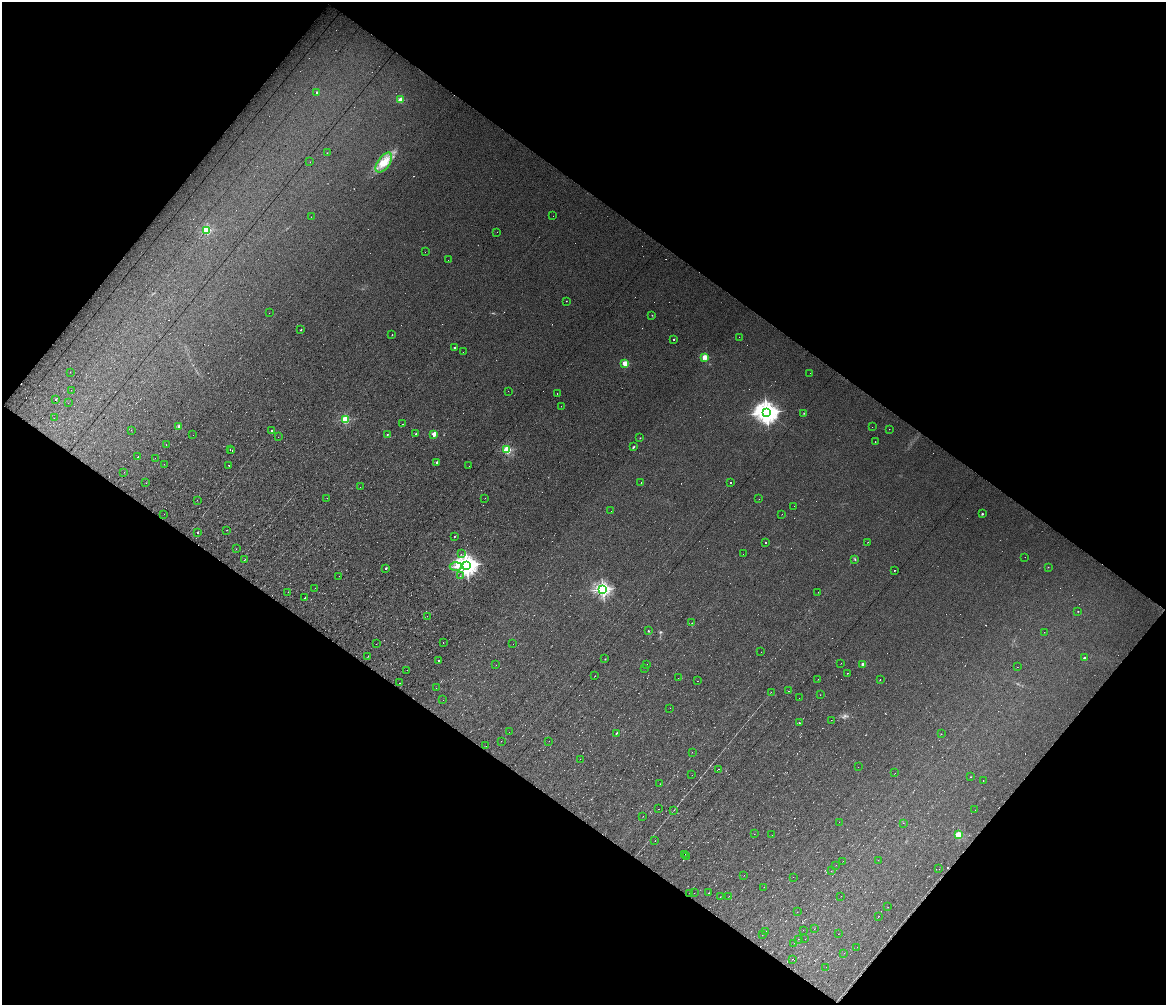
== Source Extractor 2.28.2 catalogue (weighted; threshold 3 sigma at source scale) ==
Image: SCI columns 1-4654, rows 208-4218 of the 4654 x 4391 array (HDU 1 of 3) = the unmasked area's bounding box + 8 px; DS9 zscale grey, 4 x 4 block average (1 PNG px = mean of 4 x 4 image px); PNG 1168 x 1007 px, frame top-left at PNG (2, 2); each listed source drawn as its Kron ellipse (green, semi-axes under 4 px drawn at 4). Shown black and unused: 55% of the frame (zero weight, under 7 of 13 exposures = <1% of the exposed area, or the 3 px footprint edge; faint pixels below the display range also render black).
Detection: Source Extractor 2.28.2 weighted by HDU 2 'WHT'. Background 0.0179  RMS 0.0058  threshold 0.0237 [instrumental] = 3 sigma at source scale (4.09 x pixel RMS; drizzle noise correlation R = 1.36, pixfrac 0.8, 0.0396/0.0396 arcsec/px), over >= 5 px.
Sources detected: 325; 60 too faint to see at this stretch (4 x 4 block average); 78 cosmic-ray / hot-pixel residue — neither listed nor drawn; the other 187 listed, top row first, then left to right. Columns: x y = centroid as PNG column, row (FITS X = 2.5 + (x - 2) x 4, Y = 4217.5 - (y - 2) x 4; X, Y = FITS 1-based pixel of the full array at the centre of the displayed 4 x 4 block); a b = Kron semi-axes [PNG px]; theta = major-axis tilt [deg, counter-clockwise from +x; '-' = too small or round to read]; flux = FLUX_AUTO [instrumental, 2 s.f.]
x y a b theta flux
317 92 2 2 - 11
401 100 2 2 - 94
327 153 2 2 - 1.2
310 162 2 2 - 0.56
384 163 11 6 55 38
553 216 2 2 - 0.93
311 217 2 2 - 2.9
207 230 2 2 - 260
497 232 2 2 - 0.69
425 252 2 2 - 0.46
448 260 2 2 - 0.4
566 301 2 2 - 1.2
269 313 2 2 - 0.52
652 315 2 2 - 1.2
301 330 2 2 - 3.2
392 335 2 2 - 1.1
739 337 2 2 - 0.75
674 339 2 2 - 3.4
454 348 2 2 - 7.3
463 352 2 2 - 0.65
705 357 2 2 - 130
625 363 2 2 - 110
70 372 2 2 - 0.75
810 373 2 2 - 0.38
71 390 2 2 - 0.35
508 391 2 2 - 0.42
557 394 2 2 - 1.7
56 399 2 2 - 2.2
68 403 2 2 - 0.31
561 406 2 2 - 0.64
766 412 4 4 - 2700
804 413 2 2 - 1.8
54 418 2 2 - 0.47
345 420 2 2 - 260
403 424 2 2 - 1.4
179 426 3 2 - 6.4
872 427 2 2 - 0.59
889 429 2 2 - 0.68
131 430 2 2 - 0.63
271 431 2 2 - 2.8
416 434 2 2 - 4.2
434 434 2 2 - 75
193 435 2 2 - 0.31
387 435 2 2 - 2.1
278 437 2 2 - 0.56
640 438 2 2 - 2
875 442 2 2 - 1.4
166 445 2 2 - 0.51
633 447 3 2 - 3.8
230 450 2 2 - 3.8
507 450 2 2 - 270
232 451 2 2 - 7.9
138 457 2 2 - 1.6
155 458 2 2 - 0.37
437 462 2 2 - 11
164 464 2 2 - 0.5
229 465 2 2 - 2.1
469 466 2 2 - 0.53
124 472 2 2 - 0.41
641 482 2 2 - 6.6
731 482 2 2 - 3.8
146 483 2 2 - 0.66
360 487 2 2 - 0.94
327 498 2 2 - 0.64
485 498 2 2 - 0.52
759 499 2 2 - 0.54
197 500 2 2 - 0.43
794 506 2 2 - 0.76
611 511 2 2 - 0.37
164 514 2 2 - 0.87
782 514 2 2 - 3.2
982 514 2 2 - 5.9
227 530 2 2 - 0.73
198 532 2 2 - 3
454 536 2 2 - 2.4
766 542 2 2 - 15
868 542 2 2 - 1.7
236 549 2 2 - 0.75
461 554 2 2 - 1.7
743 554 2 2 - 0.57
1025 557 2 2 - 0.49
245 559 2 2 - 1
855 560 2 2 - 1.3
467 565 3 3 - 2100
456 566 6 2 1 9.7
1048 567 2 2 - 1.1
386 568 2 2 - 6.6
895 570 2 2 - 6
339 576 2 2 - 0.61
460 576 2 2 - 1.4
315 588 2 2 - 0.55
603 589 2 2 - 880
288 592 2 2 - 0.55
818 592 2 2 - 17
305 598 2 2 - 1.3
1078 611 2 2 - 1.7
427 616 2 2 - 1.1
692 623 2 2 - 0.82
648 631 2 2 - 1.9
1044 632 2 2 - 1.3
443 643 2 2 - 1.3
376 644 2 2 - 32
513 644 2 2 - 0.34
761 652 2 2 - 0.6
368 656 2 2 - 0.86
1084 658 2 2 - 15
605 659 2 2 - 1.3
439 660 2 2 - 19
841 663 2 2 - 0.57
647 664 2 2 - 0.31
863 664 2 2 - 35
496 665 2 2 - 0.43
1017 667 2 2 - 0.57
645 668 2 2 - 0.48
407 670 2 2 - 0.5
848 673 2 2 - 7.9
595 676 2 2 - 2.6
678 678 2 2 - 0.37
880 679 2 2 - 1.3
818 680 2 2 - 0.61
697 681 2 2 - 17
400 683 2 2 - 2.2
436 688 2 2 - 0.36
789 691 2 2 - 0.71
771 692 2 2 - 1.3
820 695 2 2 - 4.6
799 698 2 2 - 0.4
443 700 2 2 - 0.28
670 708 2 2 - 0.34
831 720 2 2 - 0.54
799 723 2 2 - 7.2
509 732 2 2 - 0.53
616 733 2 2 - 3.5
941 734 2 2 - 0.85
501 741 2 2 - 0.55
549 741 2 2 - 0.5
486 746 2 2 - 0.67
692 752 2 2 - 0.4
580 759 2 2 - 0.47
858 767 2 2 - 0.4
718 769 2 2 - 0.9
895 773 2 2 - 0.68
692 775 2 2 - 0.82
970 777 2 2 - 1.1
983 781 2 2 - 0.65
660 784 2 2 - 0.51
658 809 2 2 - 0.78
674 810 2 2 - 0.97
975 810 2 2 - 0.43
643 817 2 2 - 0.56
839 822 2 2 - 0.27
903 823 2 2 - 0.48
754 834 2 2 - 0.47
772 835 2 2 - 0.41
958 835 2 2 - 160
655 841 2 2 - 0.71
685 854 2 2 - 1
686 856 2 2 - 0.29
878 860 2 2 - 0.7
843 861 2 2 - 0.35
836 865 2 2 - 0.43
939 869 2 2 - 0.42
831 871 2 2 - 0.72
744 875 2 2 - 0.52
793 877 2 2 - 0.38
764 887 2 2 - 0.45
690 893 2 2 - 0.73
694 893 2 2 - 0.45
708 893 2 2 - 17
729 896 2 2 - 0.51
841 896 2 2 - 0.4
720 897 2 2 - 0.62
888 907 2 2 - 0.57
797 912 2 2 - 0.59
879 916 2 2 - 1.4
814 929 2 2 - 1.1
803 930 2 2 - 0.76
766 931 2 2 - 0.41
838 934 2 2 - 0.37
762 935 2 2 - 0.76
798 939 2 2 - 0.53
805 939 2 2 - 0.52
793 943 2 2 - 0.39
857 947 2 2 - 0.49
844 953 2 2 - 0.52
792 959 2 2 - 0.55
826 967 2 2 - 0.39
Diffuse or blended objects may show on this block-average render without a row.